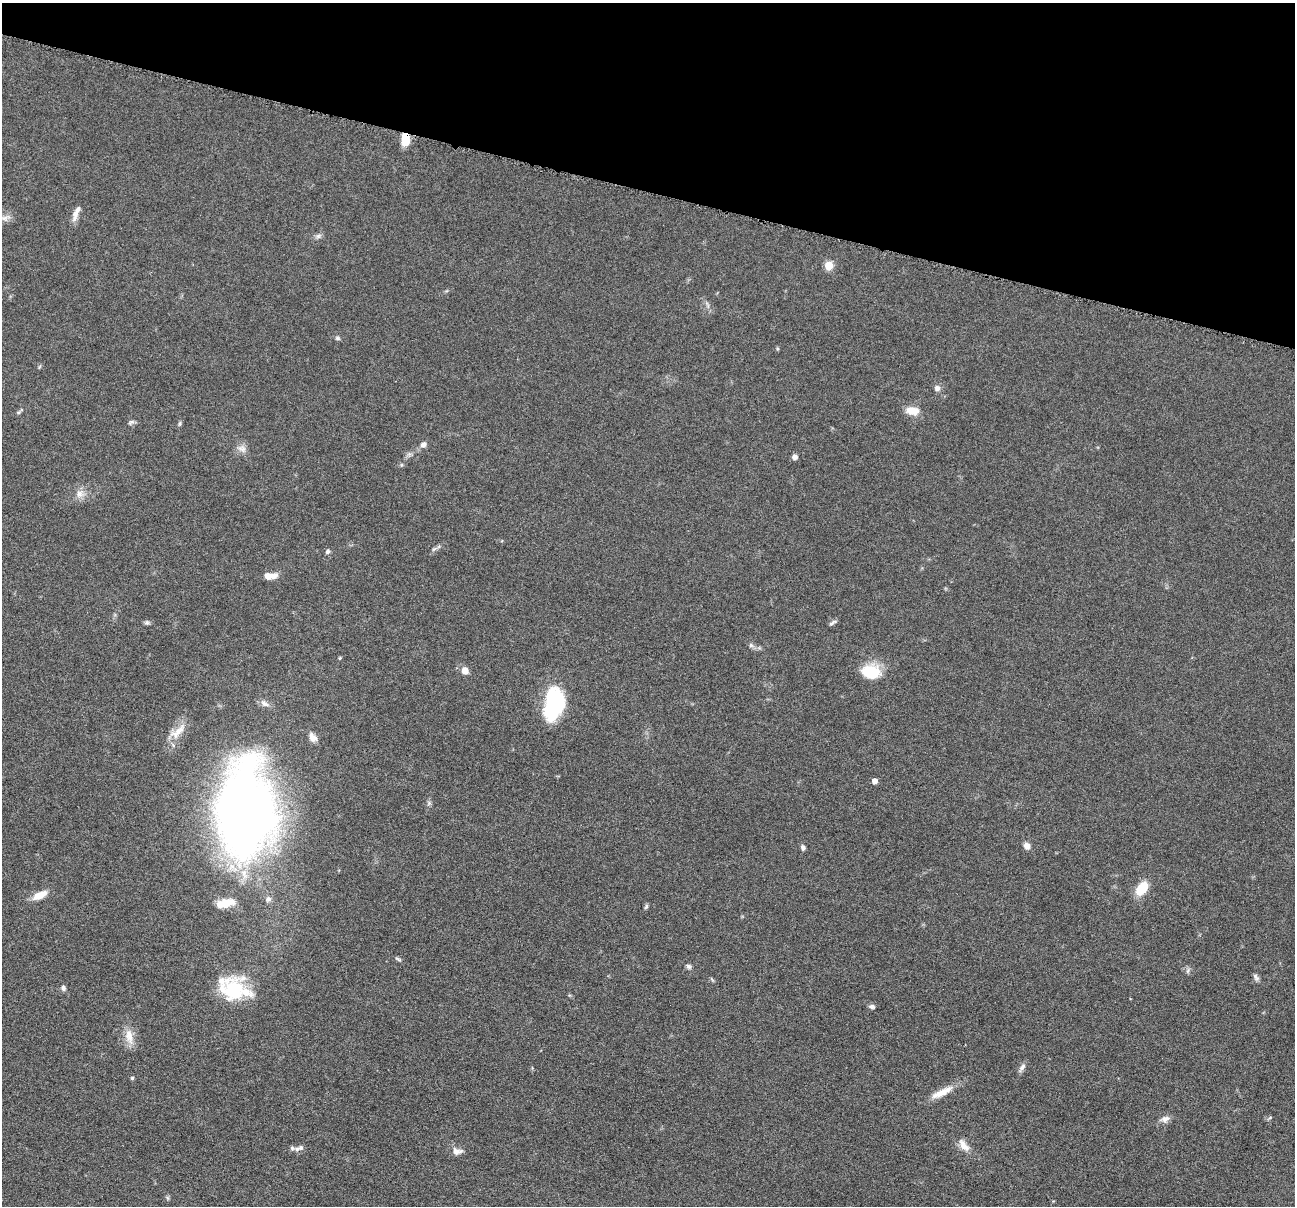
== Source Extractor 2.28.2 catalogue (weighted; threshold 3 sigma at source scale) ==
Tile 2 of 4 x 4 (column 2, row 1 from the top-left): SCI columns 1299-2591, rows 3864-5067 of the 5181 x 5198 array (HDU 1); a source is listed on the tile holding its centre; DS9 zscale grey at full resolution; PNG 1297 x 1208 px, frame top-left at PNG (2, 3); no overlay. Shown black and unused: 16% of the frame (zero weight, under 4 of 8 exposures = <1% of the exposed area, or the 3 px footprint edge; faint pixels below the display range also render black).
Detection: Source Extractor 2.28.2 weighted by HDU 2 'WHT'; one run over the whole footprint, this tile lists its part. Background 0.0374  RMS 0.0039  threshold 0.0159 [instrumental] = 3 sigma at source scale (4.09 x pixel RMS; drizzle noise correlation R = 1.36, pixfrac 0.8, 0.05/0.05 arcsec/px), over >= 5 px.
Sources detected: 56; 1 inside a brighter object's white glare — not listed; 3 inside a brighter listed object's ellipse — not listed separately; the other 52 listed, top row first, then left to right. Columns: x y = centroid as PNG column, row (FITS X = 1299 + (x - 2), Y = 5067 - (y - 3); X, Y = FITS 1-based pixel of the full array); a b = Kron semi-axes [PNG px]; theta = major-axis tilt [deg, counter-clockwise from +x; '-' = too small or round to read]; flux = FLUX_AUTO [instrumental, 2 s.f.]
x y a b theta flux
405 139 15 8 89 5.8
75 214 18 7 79 2.5
5 218 16 6 15 2.2
318 236 8 5 36 1
829 266 5 5 - 10
337 338 7 5 -15 0.67
937 388 7 7 - 1.4
913 411 17 10 -7 4.3
131 422 9 5 32 0.8
180 424 7 4 81 0.57
423 444 9 7 42 1.4
242 449 13 8 -26 2.1
795 457 5 5 - 1.6
80 494 11 11 - 2.6
434 549 8 4 36 0.71
327 552 6 5 - 0.87
270 576 16 7 2 3.5
147 622 6 6 - 0.71
833 623 11 4 30 0.78
751 645 7 6 - 0.84
465 671 7 6 - 3
871 672 18 13 -7 13
264 703 12 8 -37 1.8
553 707 29 20 42 24
178 732 29 10 43 5.2
313 737 13 8 -55 2.2
875 781 4 4 - 2.4
245 811 93 53 88 320
1027 846 8 7 - 2
803 847 7 5 -84 0.93
1142 888 15 9 53 8.9
40 895 19 8 26 4.5
268 899 7 7 - 1.1
225 903 22 9 13 5.4
646 907 8 4 63 0.61
398 959 10 4 -24 0.65
688 966 7 6 - 0.91
1188 971 8 4 81 0.72
1256 977 11 5 -52 0.96
63 988 7 6 - 1
234 990 33 27 -26 23
872 1006 7 5 -11 0.91
129 1036 24 10 -79 4.6
1022 1067 13 5 57 1.4
132 1078 4 4 - 0.47
942 1092 33 8 26 5.5
1270 1117 6 3 21 0.47
1165 1119 13 8 16 1.9
964 1145 19 9 -50 3.3
297 1149 10 6 -15 1.4
457 1151 13 9 -2 2.4
168 1198 7 4 -70 0.52
Overlapping masked pixels (flux is a lower limit): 1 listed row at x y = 405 139